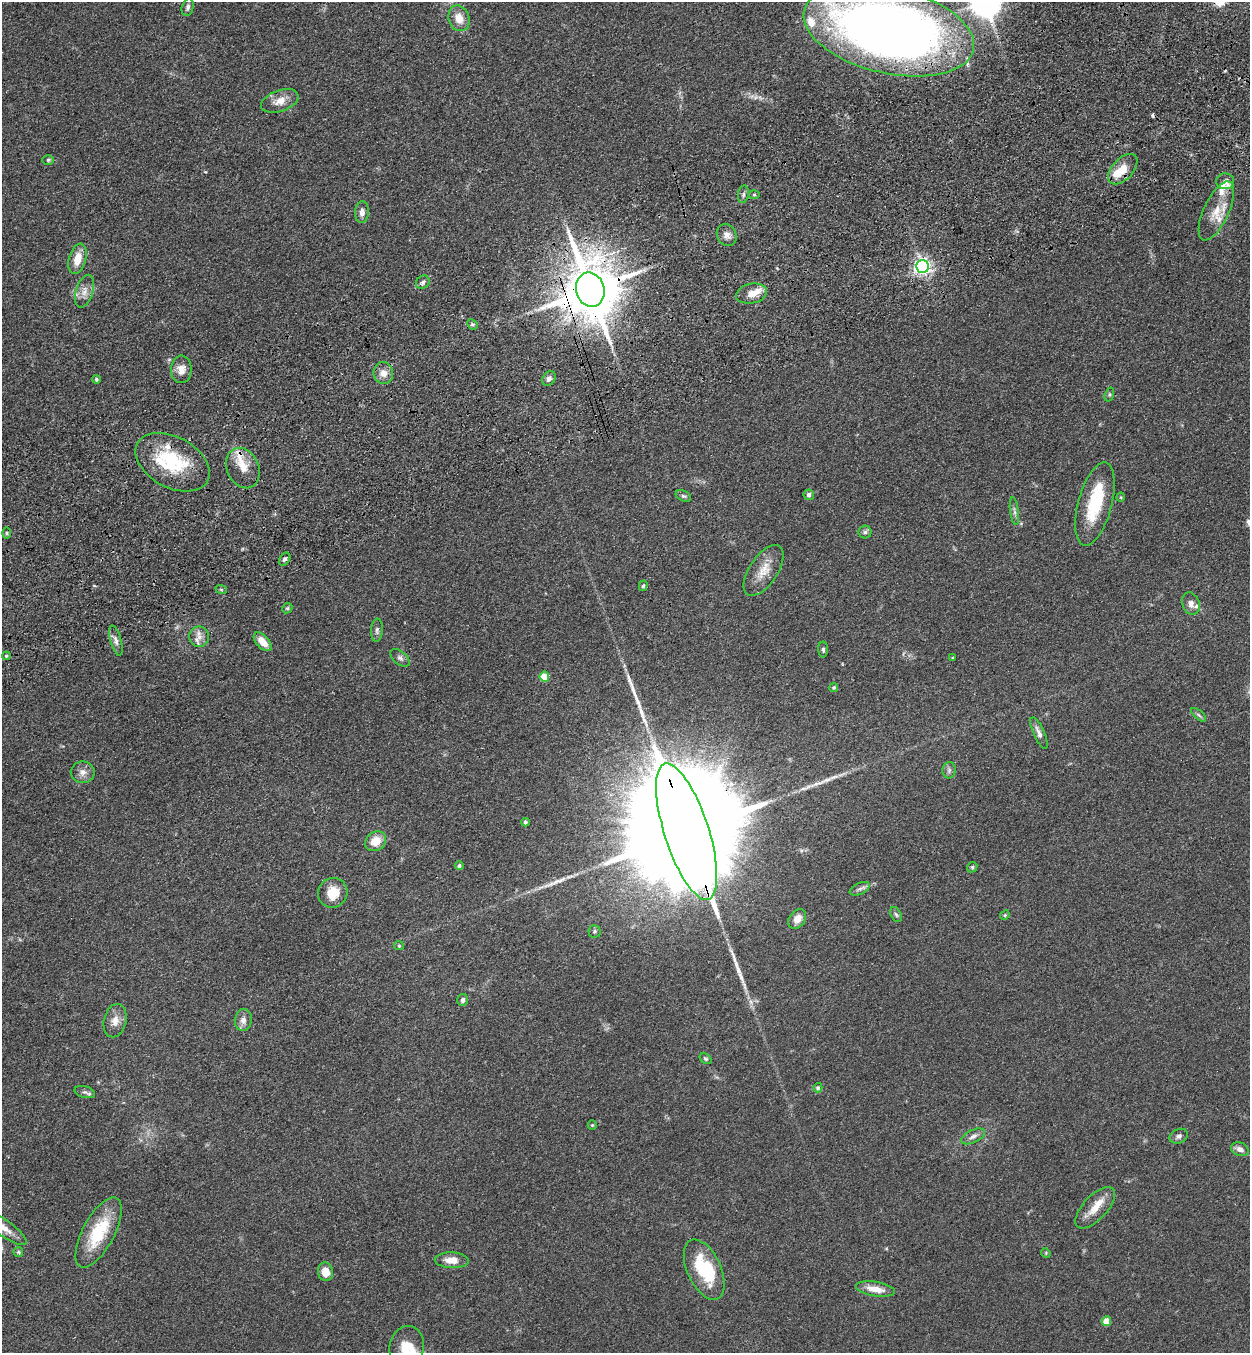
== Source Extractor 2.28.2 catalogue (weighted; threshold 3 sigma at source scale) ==
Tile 10 of 4 x 4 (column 2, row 3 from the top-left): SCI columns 1452-2699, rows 1464-2814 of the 5523 x 5630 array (HDU 1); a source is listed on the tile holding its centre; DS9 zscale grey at full resolution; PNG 1252 x 1355 px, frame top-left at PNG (2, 2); each listed source drawn as its Kron ellipse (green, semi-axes under 4 px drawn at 4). Shown black and unused: <1% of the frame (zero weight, under 3 of 4 exposures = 6% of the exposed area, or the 3 px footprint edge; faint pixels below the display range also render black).
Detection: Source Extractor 2.28.2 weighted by HDU 2 'WHT'; one run over the whole footprint, this tile lists its part. Background 0.0595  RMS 0.0065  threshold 0.0292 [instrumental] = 3 sigma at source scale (4.5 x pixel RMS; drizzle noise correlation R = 1.50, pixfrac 1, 0.05/0.05 arcsec/px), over >= 5 px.
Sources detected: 107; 3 inside a brighter object's white glare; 2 cosmic-ray / hot-pixel residue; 4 long thin detections or spike segments (spike, bleed or trail) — neither listed nor drawn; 12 inside a brighter listed object's ellipse — not listed separately; the other 86 listed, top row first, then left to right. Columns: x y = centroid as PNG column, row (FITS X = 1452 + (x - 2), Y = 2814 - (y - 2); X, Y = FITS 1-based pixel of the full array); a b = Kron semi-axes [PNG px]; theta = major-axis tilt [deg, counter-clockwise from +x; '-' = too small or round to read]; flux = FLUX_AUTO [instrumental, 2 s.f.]
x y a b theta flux
188 7 9 6 78 2.1
459 18 13 10 -69 8.6
889 30 87 43 -13 680
280 101 19 10 20 7.5
48 160 6 5 - 0.98
1123 169 18 10 47 12
1225 181 9 8 - 2.8
743 194 9 5 81 1.6
754 195 5 4 - 0.82
1216 211 32 12 65 12
362 212 11 7 86 3.4
727 235 11 9 -60 4.2
77 259 15 8 75 9.5
922 266 6 6 - 250
423 282 7 6 - 1.8
590 290 17 14 -76 4500
84 291 17 8 72 5.6
752 294 16 9 13 7.5
472 324 6 4 -45 1.1
181 369 14 10 89 6.2
383 373 11 10 - 5.3
96 379 4 4 - 1.3
549 379 8 6 54 2.6
1109 394 7 4 72 1.1
172 462 40 25 -28 41
243 468 21 16 -65 10
809 495 5 5 - 2.5
683 496 8 5 -26 1.4
1121 497 4 3 - 0.52
1095 504 43 17 75 35
1014 511 14 4 -82 1.9
865 532 6 6 - 1.5
7 533 6 4 -90 0.82
285 559 7 5 55 1.7
764 570 29 14 56 12
643 586 5 4 - 0.96
221 589 6 3 -19 0.72
1191 604 11 8 -71 3.5
287 608 5 4 - 0.97
377 630 11 6 86 1.9
199 637 10 10 - 4.8
116 641 15 5 -75 3
263 642 11 6 -48 8.3
823 649 8 5 -89 1.4
6 656 4 3 - 0.71
400 658 11 6 -40 2.1
952 658 3 3 - 0.63
544 677 5 5 - 15
834 687 4 4 - 0.99
1199 715 9 4 -42 1.3
1039 733 17 5 -66 3.5
949 770 8 6 87 1.9
83 772 12 10 1 4.4
525 822 4 3 - 1.5
687 832 71 22 -72 47000
376 841 11 9 35 10
459 866 4 4 - 1.5
972 867 5 4 - 0.85
860 889 11 5 25 2.2
333 893 15 14 - 13
896 914 8 5 -62 1.2
1005 915 5 4 - 0.78
797 919 10 8 53 5.8
594 931 6 6 - 1.2
399 946 5 4 - 0.8
463 1000 6 5 - 2.3
243 1020 11 8 82 3.8
115 1021 17 11 77 6.3
706 1059 6 4 -38 1.1
818 1088 4 4 - 1.2
85 1092 10 5 -15 1.7
592 1125 5 4 - 0.71
973 1136 13 6 25 3
1179 1136 9 7 25 2.4
1240 1149 9 6 -20 3.4
1095 1208 26 12 47 10
3 1227 28 8 -35 8.9
98 1233 39 16 62 33
18 1252 5 4 - 0.86
1046 1253 5 4 - 0.62
452 1260 17 8 -2 7.2
704 1270 32 16 -65 38
325 1272 9 7 -79 7.9
875 1289 20 7 -10 8.6
1106 1321 5 4 - 12
407 1347 21 17 79 15
Overlapping masked pixels (flux is a lower limit): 4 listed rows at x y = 889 30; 1123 169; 590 290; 687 832
Isophote crosses this tile's border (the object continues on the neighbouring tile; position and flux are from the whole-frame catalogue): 3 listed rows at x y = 889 30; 3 1227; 407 1347